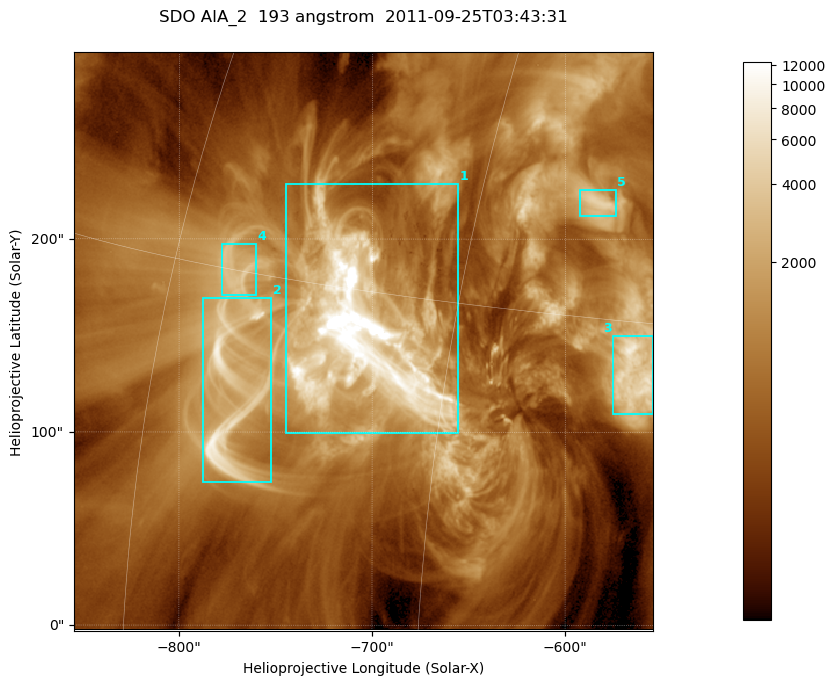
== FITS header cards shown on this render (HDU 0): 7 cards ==
TELESCOP= 'SDO     '           /
INSTRUME= 'AIA_2   '           /
WAVELNTH=                  193 /
WAVEUNIT= 'angstrom'           /
DATE-OBS= '2011-09-25T03:43:31.84' /
CTYPE1  = 'HPLN-TAN'           /
CTYPE2  = 'HPLT-TAN'           /

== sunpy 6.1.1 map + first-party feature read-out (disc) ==
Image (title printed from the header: SDO AIA_2  193 angstrom  2011-09-25T03:43:31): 499 x 499 px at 0.601 arcsec/px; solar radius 957 arcsec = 1592 px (partial field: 3.1% of the solar disc is inside the frame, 100% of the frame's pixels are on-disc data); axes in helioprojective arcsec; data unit not stated in the header (colour bar unlabelled)
Orientation: roll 0.0578 deg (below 1 deg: not rotated)
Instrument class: DISC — disc imager (sunpy class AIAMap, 193 A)
Bright regions (active regions / flare kernels): reference = the on-disc median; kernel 5 px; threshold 5 sigma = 2230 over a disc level ~662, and >= 1.15x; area >= 249 px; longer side >= 6 px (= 3.6 arcsec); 5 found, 5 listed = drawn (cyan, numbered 1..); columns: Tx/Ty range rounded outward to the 2 arcsec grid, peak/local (2 s.f.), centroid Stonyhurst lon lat
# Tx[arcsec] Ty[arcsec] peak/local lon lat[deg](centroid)
1 -746..-654 98..230 46 -49 +14
2 -788..-752 74..170 14 -55 +11
3 -576..-554 110..150 12 -37 +13
4 -778..-760 170..198 5.5 -56 +15
5 -594..-574 212..226 6.8 -40 +19